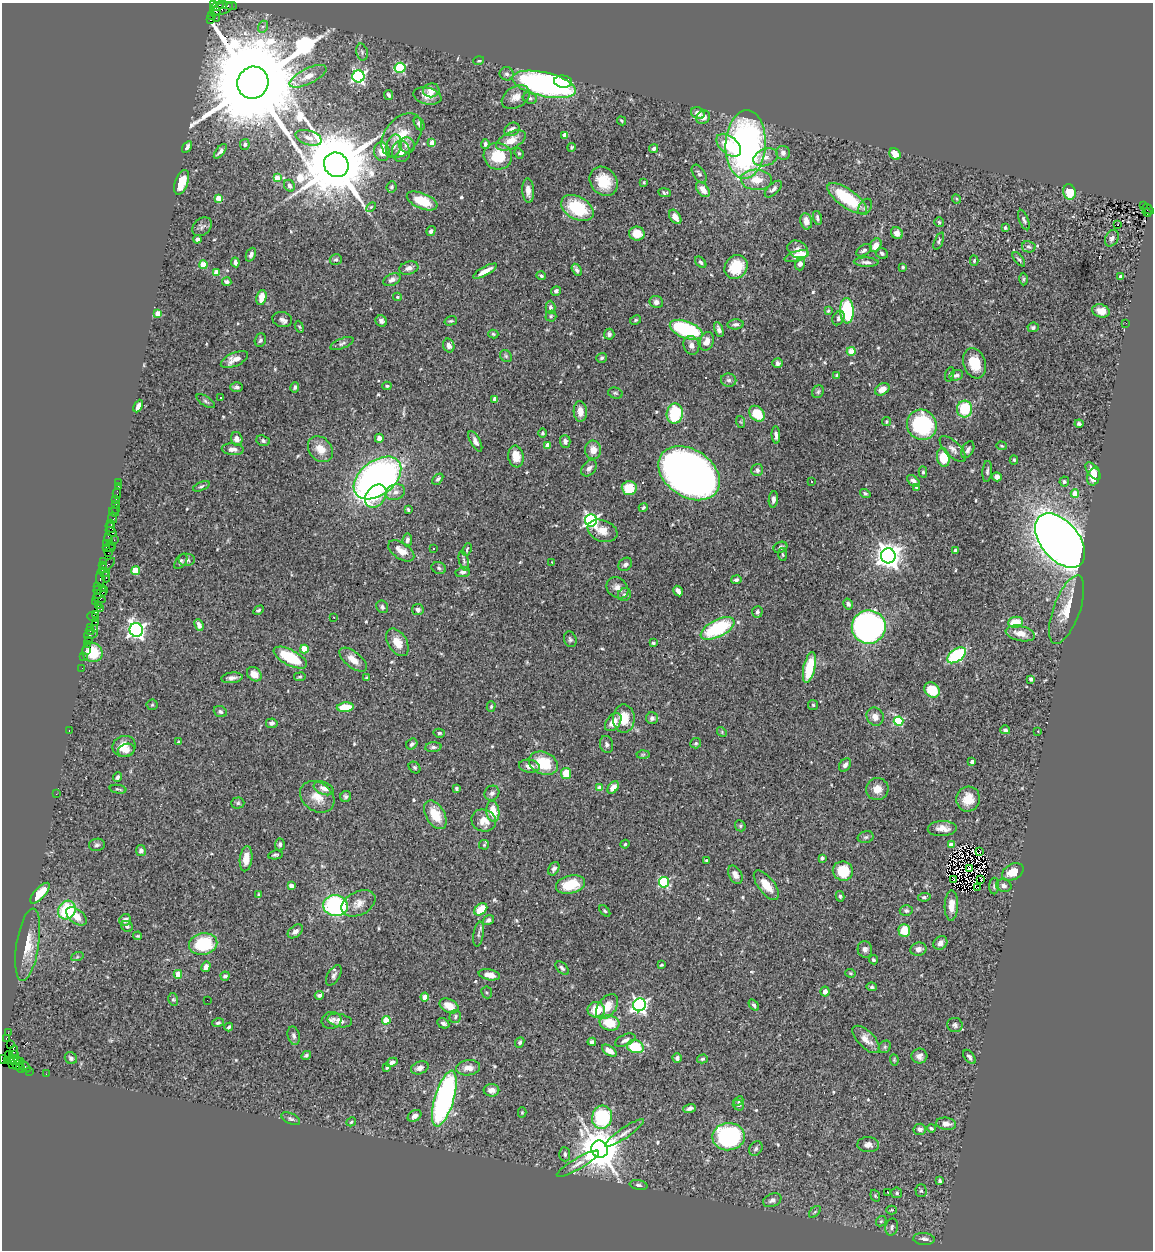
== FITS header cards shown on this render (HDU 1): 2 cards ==
NAXIS1  =                 1151
NAXIS2  =                 1248

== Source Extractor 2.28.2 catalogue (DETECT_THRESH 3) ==
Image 1151 x 1248 px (HDU 1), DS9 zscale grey, 1 PNG px = 1 image px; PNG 1155 x 1252 px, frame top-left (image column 1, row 1248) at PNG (2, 3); each listed source drawn as its Kron ellipse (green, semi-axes under 4 px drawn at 4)
Background 0.79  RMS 0.038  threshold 0.115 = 3 sigma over >= 5 px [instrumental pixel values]
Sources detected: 563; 3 with non-positive FLUX_AUTO (blend fragments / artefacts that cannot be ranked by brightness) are neither listed nor drawn; of the other 560, the 500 brightest by FLUX_AUTO listed and drawn (60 fainter detections omitted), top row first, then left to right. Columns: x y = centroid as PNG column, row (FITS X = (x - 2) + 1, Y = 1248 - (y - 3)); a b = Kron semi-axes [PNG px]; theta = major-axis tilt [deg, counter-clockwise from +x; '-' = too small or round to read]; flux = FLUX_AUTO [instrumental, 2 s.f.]
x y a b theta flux
214 4 4 3 - 28
222 5 5 3 - 130
217 6 7 3 25 51
232 6 5 3 - 22
221 9 12 5 19 240
216 11 4 3 - 140
212 16 3 3 - 12
216 18 2 2 - 7.2
210 19 3 2 - 290
263 27 6 5 - 6.7
362 52 8 5 -76 5.3
479 61 5 4 - 3.5
400 68 5 5 - 190
507 74 7 6 - 7.1
308 76 20 7 27 29
358 76 6 6 - 460
563 82 9 6 -6 42
253 83 16 15 - 92000
544 84 33 12 -13 670
431 90 8 7 - 30
389 95 5 4 - 5.8
427 96 14 8 -12 23
516 97 15 10 31 25
530 98 7 5 -18 6.1
698 113 7 5 -28 20
703 117 7 6 - 13
621 121 5 4 - 3.1
419 124 7 5 -61 8.1
512 129 8 6 29 13
402 135 25 17 52 69
565 135 4 4 - 27
309 138 13 7 -17 18
511 140 16 8 26 37
432 143 4 4 - 45
245 144 5 4 - 6
485 144 5 4 - 6.7
746 144 34 20 87 910
407 145 8 7 - 14
729 145 14 8 -41 63
394 146 11 7 75 13
187 147 6 3 58 6.4
572 147 4 3 - 3.7
654 149 5 4 - 5.5
220 151 9 4 51 7.9
401 151 11 9 -85 19
382 152 9 8 - 28
519 153 5 4 - 3.9
783 153 7 6 - 8.7
895 154 6 5 - 29
498 156 14 13 - 73
766 157 13 8 21 19
336 165 13 12 - 35000
699 174 10 5 -56 6.4
277 178 4 4 - 42
756 180 15 10 -4 45
604 181 15 13 -50 61
181 182 13 6 69 51
644 182 4 3 - 3.1
289 186 6 5 - 6.2
391 187 6 5 - 5.2
773 189 10 5 44 8.9
703 190 9 5 -52 23
528 191 12 6 -86 18
1069 192 8 6 -76 49
665 193 6 4 -10 4.2
218 198 4 4 - 48
847 199 23 9 -36 130
956 199 5 4 - 3
422 201 16 7 -22 73
1143 205 4 3 - 88
371 207 6 3 44 3
865 207 9 6 55 7.7
577 208 17 11 -29 130
1148 209 6 3 -40 80
1147 212 4 3 - 51
675 217 8 5 -56 21
817 218 7 4 -74 6.2
1024 220 11 4 -69 6.1
806 221 8 6 -80 20
939 222 5 5 - 4.4
1118 224 3 3 - 40
202 227 11 8 41 9.3
1005 228 3 3 - 5
431 231 5 4 - 9.2
637 233 8 7 - 31
897 233 6 5 - 15
1112 238 9 6 62 8.5
197 239 4 4 - 7.6
939 241 9 4 66 4.5
876 245 7 5 60 29
1029 247 7 5 -13 6.9
798 249 11 8 -29 18
864 250 8 5 32 7.6
882 253 6 5 - 6.2
251 255 7 4 67 7.6
797 256 12 5 16 53
1019 259 8 4 -51 4.8
336 260 6 5 - 6.3
974 261 5 3 - 5.2
235 262 5 3 - 7.3
701 262 7 4 -46 6.6
866 262 12 4 -2 9.2
800 264 7 5 74 12
203 265 4 4 - 63
736 267 12 11 - 70
903 267 4 3 - 3.7
409 268 10 6 17 13
577 270 6 4 -61 6.7
485 271 13 4 29 22
216 272 4 4 - 33
541 276 5 3 - 4.3
1121 277 4 4 - 8.9
1023 279 6 4 89 3.6
392 280 9 6 26 11
227 282 4 3 - 5.9
556 291 5 4 - 7.2
261 297 8 5 77 26
397 297 4 3 - 3.6
656 302 7 6 - 10
550 307 7 5 -87 7.5
828 311 4 3 - 3.1
847 311 13 7 -88 210
1101 311 9 6 -16 22
158 314 4 4 - 36
551 316 5 5 - 4.3
838 318 7 5 59 8
282 319 10 7 -11 11
636 320 6 4 28 3.3
381 321 6 5 - 8.4
451 321 6 4 18 3.9
1126 323 2 2 - 3.2
736 324 8 5 5 7.8
299 327 6 4 -69 3.1
1033 327 5 5 - 6.2
686 330 17 8 -20 230
719 330 8 4 -69 8.7
493 334 5 4 - 3.7
609 334 5 5 - 6.6
260 340 7 5 69 5.8
707 341 9 6 71 21
342 343 12 5 22 7.2
449 345 7 5 -67 11
691 345 9 8 - 14
851 351 4 4 - 71
506 356 6 5 - 4.7
602 358 5 5 - 4.8
234 359 14 6 24 24
778 363 5 4 - 8.4
975 363 15 11 -70 59
950 374 7 4 71 5
837 375 4 3 - 4.6
956 375 7 5 17 8
729 380 8 6 -10 7.9
387 386 4 4 - 3.6
237 387 6 4 -2 5.7
295 387 5 4 - 5.6
882 389 8 5 31 18
818 392 6 5 - 4.9
615 393 7 5 -16 5.4
221 397 3 3 - 13
495 399 4 3 - 18
206 401 11 4 -32 5.9
138 406 7 4 63 12
965 409 8 7 - 110
580 411 10 6 -87 21
675 414 10 8 80 150
757 414 9 6 -45 72
741 422 6 4 -70 3.1
886 422 4 4 - 3.5
1079 424 4 3 - 5.5
922 425 15 14 - 240
542 433 4 4 - 4.4
776 435 8 4 -86 8
379 438 4 4 - 14
237 439 7 5 -74 15
263 441 7 5 -22 5.1
475 441 11 5 -61 10
565 441 6 5 - 10
548 445 4 4 - 25
1001 446 5 4 - 3.1
233 449 11 6 -4 15
320 449 14 11 -49 34
953 449 17 7 -45 16
593 450 9 8 - 22
968 450 9 5 60 9.3
516 456 11 7 -81 36
943 458 9 6 -79 65
1014 460 4 4 - 3.4
589 468 9 6 48 11
757 470 6 6 - 6.6
987 471 10 4 85 6.4
1093 471 10 5 -52 17
923 472 5 4 - 4.1
689 473 33 23 -34 1800
997 477 5 4 - 9.4
1094 477 9 6 74 34
377 478 27 17 38 1300
438 479 6 4 46 6.3
812 481 3 2 - 3.2
913 481 8 4 -38 11
1064 482 5 4 - 4.8
119 483 3 2 - 4.3
118 486 3 2 - 3.2
201 486 9 4 23 4.8
916 487 3 3 - 3
629 488 7 7 - 65
395 492 10 7 22 13
117 493 5 2 - 20
865 493 5 4 - 4
1075 494 4 4 - 57
376 496 13 9 52 48
116 499 2 2 - 7.3
773 499 8 4 84 9.2
115 504 4 3 - 47
643 507 5 3 - 3.8
116 509 3 2 - 4.6
408 510 4 3 - 3.5
114 512 5 3 - 19
113 518 5 4 - 33
591 520 6 6 - 660
111 523 3 2 - 20
110 527 5 3 - 41
602 531 15 10 -21 31
111 532 6 3 -37 43
108 539 5 3 - 35
114 540 2 2 - 13
407 540 6 5 - 7.2
1060 541 32 19 -50 3600
107 543 3 2 - 12
113 547 3 2 - 48
780 547 7 5 25 7.8
109 548 6 3 0 29
433 549 3 2 - 3.6
467 549 6 3 65 3.6
955 550 3 3 - 5.6
401 551 14 8 -33 26
108 553 2 2 - 17
782 554 6 3 -88 2.9
888 556 7 7 - 2500
187 560 8 6 0 7.9
104 561 3 2 - 21
181 561 9 5 55 5.6
464 561 10 4 -76 6.2
552 562 3 2 - 3.4
625 564 7 6 - 7.7
103 565 3 2 - 34
107 565 10 3 39 90
439 568 7 5 -19 5.8
135 571 4 4 - 77
104 572 6 3 -22 49
463 572 7 5 7 6.9
106 577 5 4 - 90
100 579 7 4 -86 55
736 580 5 4 - 5.2
98 586 2 2 - 28
102 588 3 3 - 18
617 588 12 9 -41 19
98 590 4 3 - 47
678 591 5 4 - 13
101 593 8 3 37 87
624 595 7 6 - 7.2
99 598 6 3 -17 83
95 602 4 3 - 28
848 604 6 4 -59 7.4
99 605 4 2 - 8.9
382 607 6 5 - 7.7
101 609 3 2 - 7
259 610 5 4 - 4.1
418 610 6 5 - 6.4
1067 610 36 13 70 64
757 612 6 5 - 6.4
95 614 3 2 - 12
93 617 6 3 -26 33
334 617 3 2 - 5.8
95 622 3 2 - 28
1015 622 7 5 6 49
199 625 6 4 -68 14
869 627 17 16 - 870
90 628 3 2 - 23
718 628 18 8 27 210
95 629 3 2 - 21
136 630 7 6 - 1000
90 631 4 3 - 11
1020 633 15 7 -13 28
91 635 7 2 14 12
570 639 8 6 -72 6
89 640 3 3 - 17
397 642 15 9 -59 33
653 643 3 3 - 4.1
87 644 2 2 - 16
304 649 4 4 - 65
86 650 3 3 - 8.3
92 652 10 9 - 72
957 655 10 6 36 230
84 656 3 2 - 28
290 658 18 7 -27 120
353 660 16 8 -39 26
809 667 16 6 77 100
82 668 2 2 - 8.9
254 674 8 6 -41 23
300 677 6 3 9 3.2
232 678 10 5 6 10
367 678 3 3 - 3.3
1031 679 4 4 - 5.9
932 690 8 6 -44 69
152 705 5 5 - 3.9
813 705 5 5 - 3.7
345 707 8 4 5 55
491 707 5 4 - 3.7
220 712 7 5 -21 6
875 717 9 8 - 19
652 718 6 6 - 7
624 719 14 11 -89 51
898 721 5 4 - 180
613 722 10 6 50 26
272 723 6 4 6 7.7
69 730 3 2 - 52
1005 730 5 4 - 6.4
1038 731 3 3 - 3.9
722 732 5 4 - 3.1
439 733 5 4 - 3.9
179 742 4 3 - 4.8
696 743 5 5 - 4.3
412 744 6 5 - 6.3
607 744 8 6 -77 8.1
124 746 12 10 18 30
433 747 8 4 4 6.1
126 750 8 6 16 16
643 754 6 4 2 3.9
972 762 4 3 - 12
543 763 15 11 -22 92
845 765 7 5 54 8.3
529 766 10 6 -7 14
415 767 6 5 - 4.5
566 773 5 5 - 45
117 777 5 3 - 7.5
613 787 7 4 54 17
324 788 10 6 -22 13
456 788 3 3 - 4.3
600 788 4 4 - 34
118 789 8 3 -9 4.2
877 789 11 11 - 25
492 793 8 7 - 9.2
56 794 3 2 - 4.3
317 797 18 14 -36 36
346 797 5 5 - 6.6
968 799 12 11 - 38
238 803 6 5 - 4.9
493 811 10 6 -83 44
435 815 16 9 -61 56
484 820 12 11 - 28
740 826 6 5 - 4.2
942 829 14 7 2 21
866 837 8 6 15 6.7
280 844 6 5 - 5.8
625 844 4 4 - 3
97 845 8 6 9 6.9
484 845 5 4 - 3
951 845 4 4 - 20
141 851 5 5 - 10
980 852 3 2 - 4.4
275 855 7 4 8 4.7
822 858 4 4 - 8.6
246 859 12 6 83 29
706 860 3 3 - 3.3
554 869 7 5 61 7.1
969 869 4 2 - 3.7
843 871 10 9 - 75
1013 872 11 7 28 33
735 875 10 6 -61 15
953 879 3 2 - 3
981 879 4 2 - 3.6
664 882 5 5 - 250
570 885 15 9 13 77
766 885 17 8 -52 40
291 886 4 4 - 19
994 886 8 5 89 5.2
1004 886 8 6 -13 9.1
977 887 3 2 - 12
40 893 13 5 47 29
259 895 4 3 - 3.6
840 896 5 4 - 3.9
924 897 6 4 8 5
358 903 18 11 26 25
951 905 15 6 89 24
335 906 12 10 -8 320
481 909 7 5 38 53
67 910 10 8 54 140
605 911 7 4 -47 4
906 911 6 5 - 5.3
76 916 12 7 -39 29
125 920 6 5 - 12
488 920 6 4 37 7.9
127 926 6 5 - 6
904 930 6 5 - 52
295 931 9 5 37 10
479 934 12 5 80 7.9
138 936 4 3 - 3.3
940 943 7 6 - 12
203 944 14 10 12 150
28 945 36 11 81 54
865 949 8 7 - 9.7
918 949 8 6 15 13
77 957 6 4 19 3.8
873 960 5 4 - 4.8
661 965 3 3 - 4.4
206 967 5 4 - 14
562 968 8 5 -45 7.2
851 973 5 4 - 3.2
178 974 4 4 - 49
334 975 11 6 58 8.4
489 975 11 5 -11 21
225 976 4 4 - 7.5
872 987 5 4 - 4.4
825 991 5 4 - 13
487 992 6 5 - 4.1
319 995 4 4 - 7.3
425 997 4 4 - 43
173 999 6 5 - 4.5
207 1000 2 2 - 8
640 1005 6 6 - 740
754 1005 6 4 -55 5.9
449 1006 10 6 -28 30
607 1007 14 9 52 38
596 1010 8 8 - 49
455 1016 6 5 - 5.5
331 1020 10 8 14 11
386 1020 4 4 - 71
340 1021 12 6 -12 14
218 1023 6 4 17 4.7
443 1023 6 5 - 8.4
609 1023 10 7 -15 60
955 1025 7 7 - 6.7
229 1027 4 3 - 4
8 1033 2 2 - 6.4
294 1036 9 6 -77 7.7
6 1038 3 3 - 45
866 1039 17 8 -45 23
625 1040 11 5 24 10
520 1042 5 4 - 5.1
592 1042 4 4 - 9.7
10 1045 2 2 - 17
635 1047 8 6 -16 91
885 1047 7 5 46 4.8
14 1051 6 4 80 130
609 1051 8 4 -34 26
15 1055 4 3 - 77
306 1055 5 4 - 4.7
919 1056 8 7 - 12
969 1057 8 5 -53 6.4
10 1058 7 3 -64 68
71 1058 6 5 - 7.6
677 1058 5 4 - 8.2
3 1059 4 2 - 31
702 1059 5 4 - 4.2
7 1060 3 3 - 13
15 1060 7 4 -9 110
894 1060 6 4 -83 3
392 1062 6 4 28 11
13 1064 2 2 - 27
18 1064 7 2 53 84
25 1067 7 3 -41 86
387 1067 4 3 - 4.6
20 1068 5 2 - 43
420 1068 9 6 19 15
468 1068 12 7 7 23
30 1071 2 2 - 19
46 1074 2 2 - 8.7
491 1090 8 6 2 16
444 1099 29 9 73 640
739 1101 5 4 - 3.5
738 1105 6 5 - 4.6
690 1108 6 4 19 7.8
522 1112 5 4 - 3
414 1116 7 5 32 14
602 1117 12 10 77 220
291 1119 10 5 -25 6
351 1122 5 4 - 3.3
946 1124 10 6 -7 14
931 1128 4 3 - 4.4
920 1129 6 5 - 9
624 1133 23 5 34 17
728 1137 16 13 6 440
868 1145 11 7 -2 14
600 1149 9 8 - 9200
756 1149 8 6 55 6.5
565 1154 7 5 -86 5.7
578 1164 24 5 30 16
940 1181 4 3 - 3.9
639 1185 9 4 -10 5.9
921 1191 6 5 - 5.2
888 1193 3 3 - 28
897 1193 5 5 - 5.4
875 1196 6 4 -69 3.6
772 1200 9 6 23 9.9
892 1210 5 4 - 3.1
815 1212 7 3 45 3
881 1221 6 4 42 3.4
892 1227 8 6 77 8.6
924 1239 11 6 -4 12
At the frame edge (FLAGS 8, measured only in part): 1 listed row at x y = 3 1059
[60 fainter detections neither listed nor drawn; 3 non-positive-flux detections neither listed nor drawn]